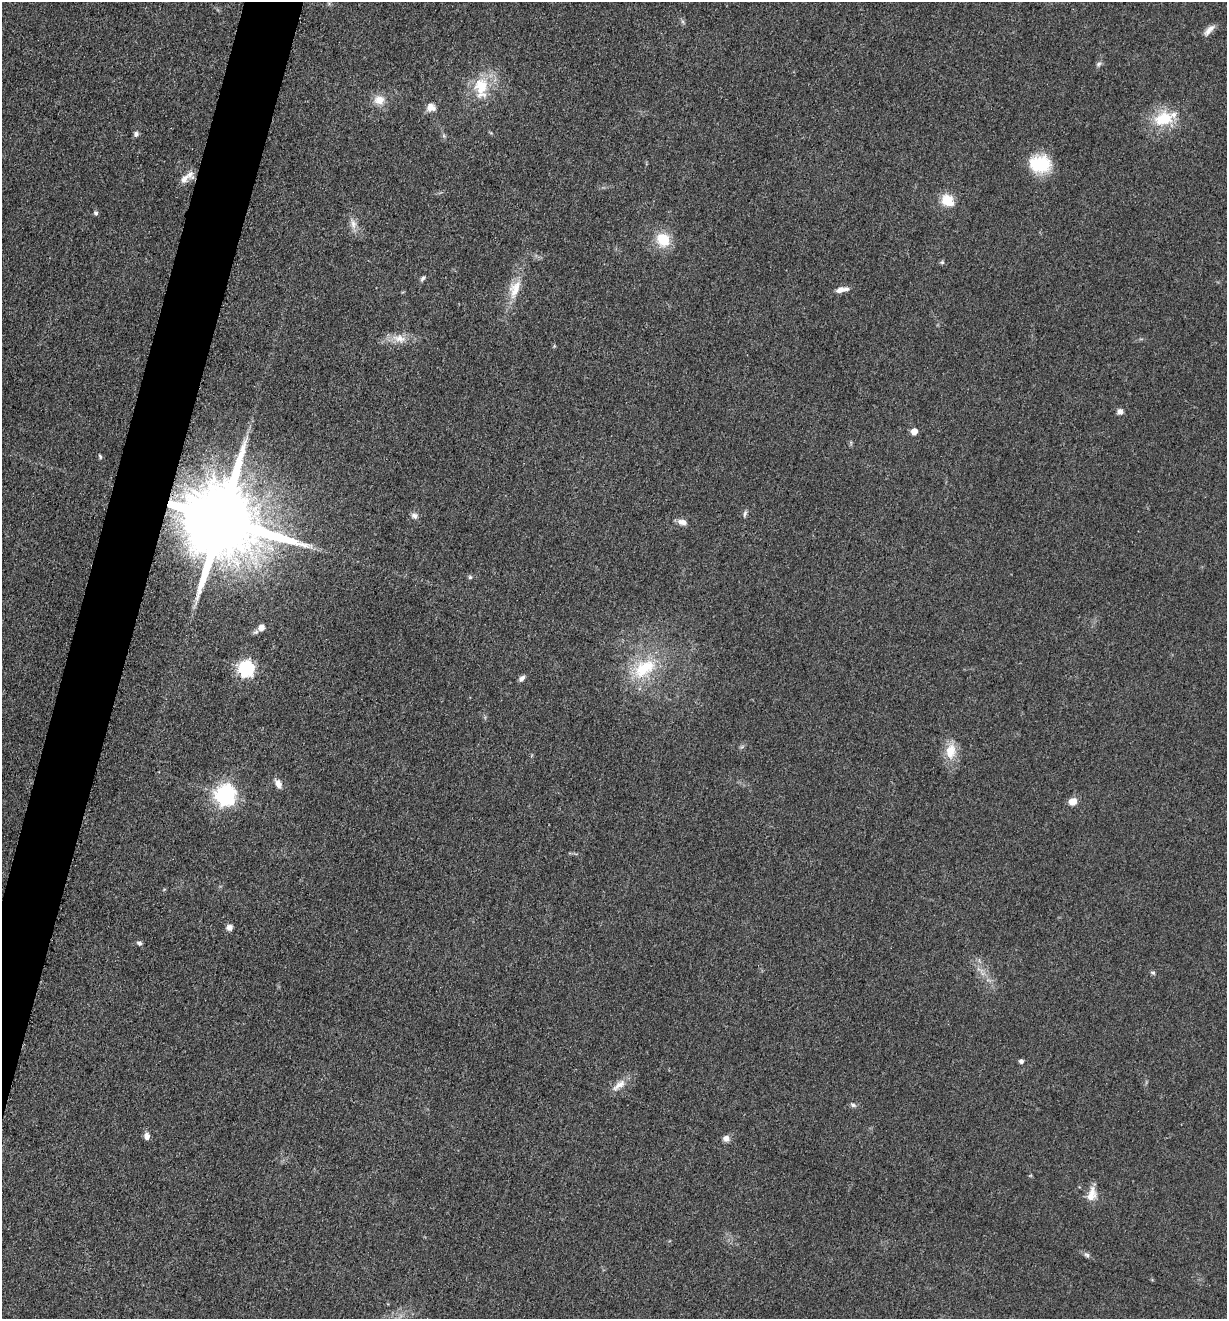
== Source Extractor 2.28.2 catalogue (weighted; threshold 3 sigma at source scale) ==
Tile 7 of 4 x 4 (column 3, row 2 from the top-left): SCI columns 2713-3937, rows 2648-3964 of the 5302 x 5291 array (HDU 1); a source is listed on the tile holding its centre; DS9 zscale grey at full resolution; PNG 1229 x 1321 px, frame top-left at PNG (2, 2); no overlay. Shown black and unused: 4% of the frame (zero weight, under 3 of 5 exposures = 1% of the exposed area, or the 3 px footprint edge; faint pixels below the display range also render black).
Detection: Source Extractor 2.28.2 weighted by HDU 2 'WHT'; one run over the whole footprint, this tile lists its part. Background 0.0509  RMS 0.0058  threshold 0.0263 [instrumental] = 3 sigma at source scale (4.5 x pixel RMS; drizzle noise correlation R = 1.50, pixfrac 1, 0.05/0.05 arcsec/px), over >= 5 px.
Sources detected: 46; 2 inside a brighter listed object's ellipse — not listed separately; the other 44 listed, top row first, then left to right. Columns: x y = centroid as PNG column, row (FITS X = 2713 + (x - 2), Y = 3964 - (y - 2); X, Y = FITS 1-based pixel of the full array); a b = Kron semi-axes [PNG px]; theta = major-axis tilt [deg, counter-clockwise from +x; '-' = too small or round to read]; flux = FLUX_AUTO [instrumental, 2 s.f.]
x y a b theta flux
1209 30 17 6 47 3.6
1099 64 8 5 28 1.3
481 86 26 20 88 20
379 100 15 12 -1 7
431 107 12 10 -12 4.4
1164 119 25 17 16 22
136 134 6 5 - 1.8
1040 164 19 14 -2 34
184 179 19 9 21 4.7
947 200 16 12 -34 11
96 213 6 5 - 1.1
353 224 15 8 -82 4.2
663 239 13 11 -47 17
942 262 6 5 - 0.89
423 278 8 5 46 1.4
515 289 27 14 68 12
840 290 13 7 17 3.6
399 339 20 10 -14 7.4
1120 411 7 7 - 2.6
914 431 5 5 - 7.4
100 456 7 4 -64 0.85
745 513 10 4 72 1.3
414 516 9 7 -26 2.4
222 520 21 18 -22 11000
682 522 11 7 -17 3.5
470 577 6 5 - 0.95
261 628 8 7 - 4
246 668 7 7 - 120
644 668 38 21 34 31
522 678 9 5 45 1.9
950 751 22 13 81 11
278 784 12 8 -65 3.6
225 795 8 7 - 320
1073 801 7 6 - 7.5
229 927 7 7 - 2.4
139 943 6 4 -17 1.4
1153 973 7 4 -6 1
1021 1061 4 4 - 1.9
619 1085 23 8 36 6
853 1105 8 5 -28 1.6
147 1136 8 6 88 2.9
726 1138 8 7 - 3.1
1091 1194 19 10 75 7.3
1087 1255 8 5 -18 1.4
Overlapping masked pixels (flux is a lower limit): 1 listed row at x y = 222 520